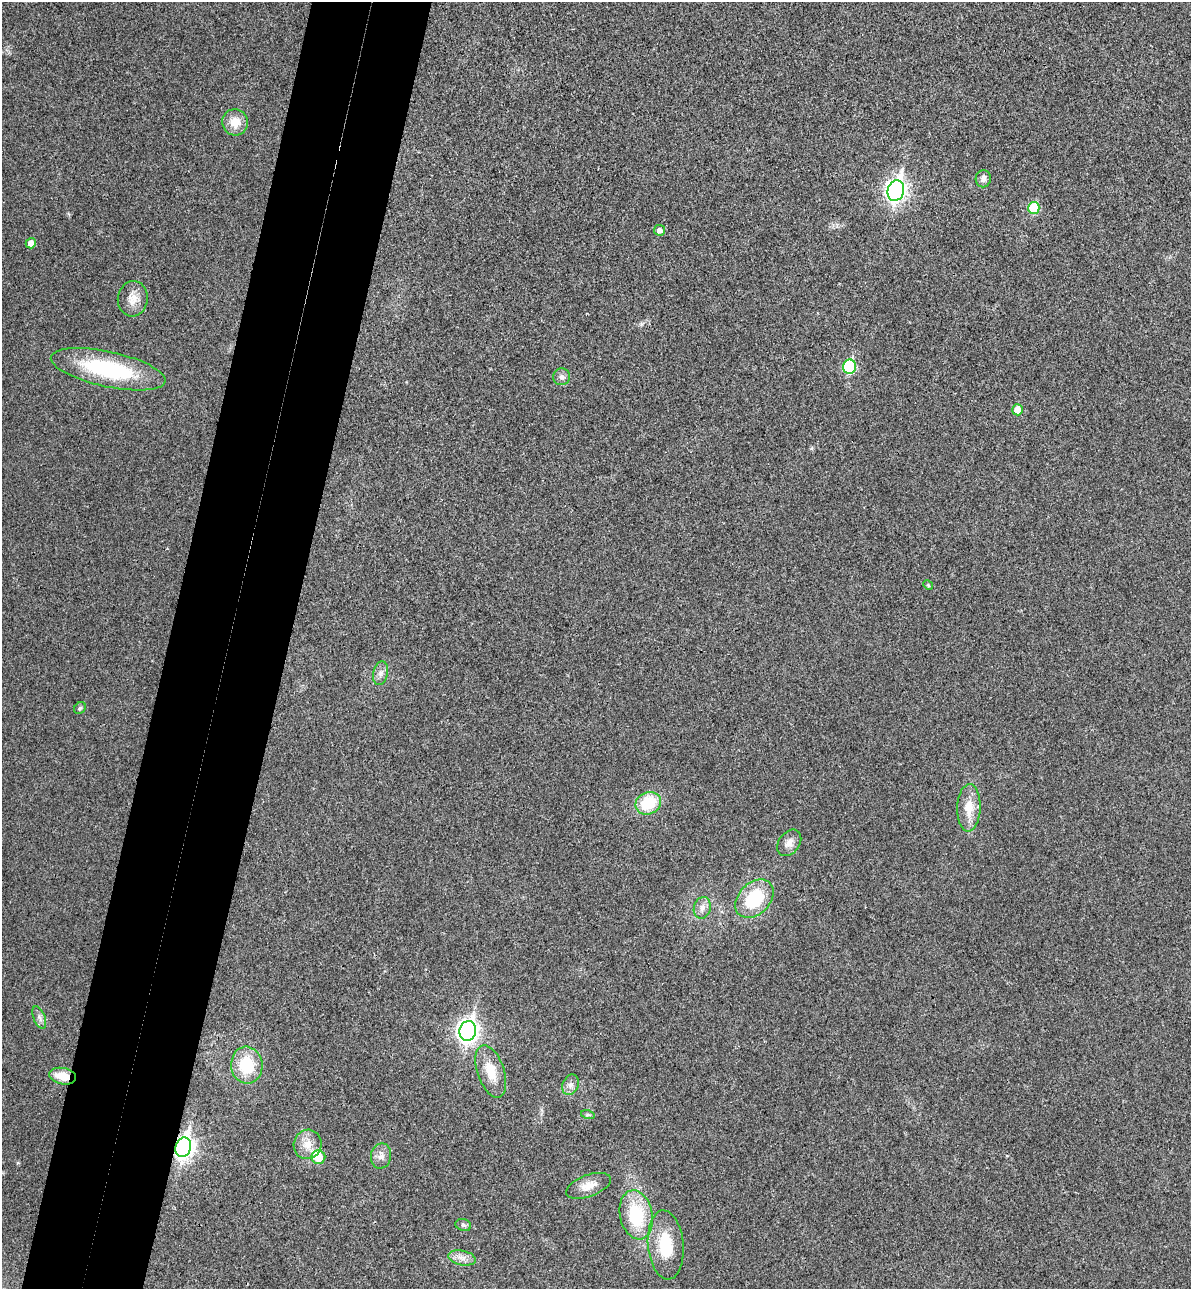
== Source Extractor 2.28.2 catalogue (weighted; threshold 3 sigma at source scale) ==
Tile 7 of 4 x 4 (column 3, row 2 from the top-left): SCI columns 2561-3749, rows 2600-3886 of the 5243 x 5193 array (HDU 1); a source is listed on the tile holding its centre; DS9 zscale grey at full resolution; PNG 1193 x 1291 px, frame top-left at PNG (2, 2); each listed source drawn as its Kron ellipse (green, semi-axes under 4 px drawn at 4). Shown black and unused: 10% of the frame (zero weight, under 3 of 4 exposures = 6% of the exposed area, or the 3 px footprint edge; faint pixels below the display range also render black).
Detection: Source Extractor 2.28.2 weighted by HDU 2 'WHT'; one run over the whole footprint, this tile lists its part. Background 0.0266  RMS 0.0065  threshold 0.0292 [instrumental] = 3 sigma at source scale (4.5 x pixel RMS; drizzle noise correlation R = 1.50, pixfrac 1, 0.05/0.05 arcsec/px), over >= 5 px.
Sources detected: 35; all 35 listed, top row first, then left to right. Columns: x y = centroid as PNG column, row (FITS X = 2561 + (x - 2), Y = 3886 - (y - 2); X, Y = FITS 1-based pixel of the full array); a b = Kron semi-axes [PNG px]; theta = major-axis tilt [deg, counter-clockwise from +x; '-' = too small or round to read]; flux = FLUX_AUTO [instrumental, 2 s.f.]
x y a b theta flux
235 122 13 13 - 9.6
983 179 9 7 79 3.1
896 191 10 8 75 330
1034 208 6 5 - 26
659 230 5 5 - 3.2
31 243 5 5 - 4.7
133 299 18 15 84 8
850 367 7 6 - 56
108 369 58 17 -12 66
562 377 8 8 - 2.4
1017 410 5 5 - 8
928 585 5 4 - 0.75
380 673 12 7 78 3.4
80 708 6 5 - 1.1
648 803 13 11 23 27
969 808 24 11 88 13
789 843 15 10 53 4.8
754 899 22 15 45 36
702 908 11 8 75 4.2
39 1017 12 6 -68 2.7
468 1031 10 8 77 360
247 1065 18 16 -84 26
491 1071 27 13 -71 15
63 1076 13 8 -11 11
571 1085 10 8 68 3
588 1115 7 4 -18 1.1
308 1144 15 14 - 8.8
183 1147 10 7 75 370
381 1156 13 10 78 4.3
318 1157 7 7 - 14
588 1186 23 10 20 8.6
636 1215 25 16 -78 38
463 1225 8 6 -18 1.6
666 1245 34 18 -85 26
462 1258 14 7 -11 4.4
Overlapping masked pixels (flux is a lower limit): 2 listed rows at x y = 63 1076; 183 1147
Unlisted compact peaks at least as high as the median listed source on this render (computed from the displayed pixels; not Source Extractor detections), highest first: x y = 642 324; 18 1163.